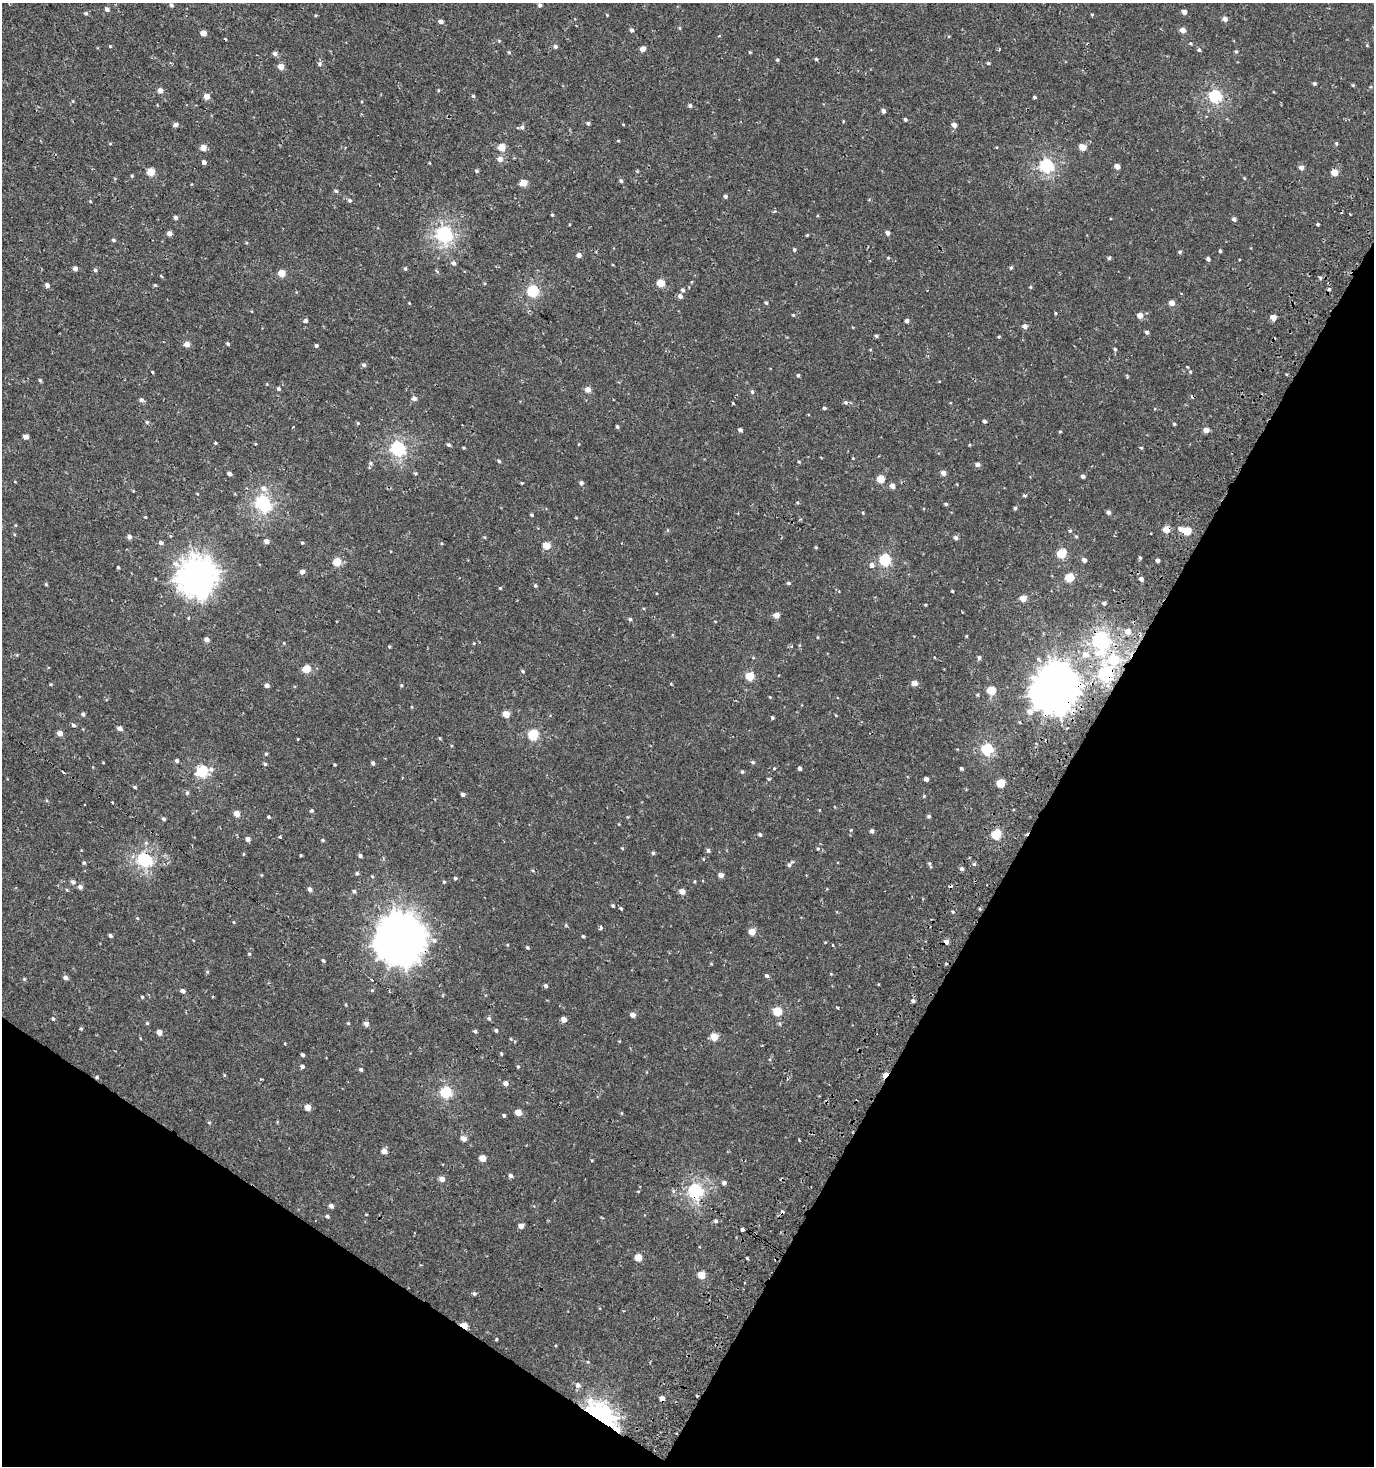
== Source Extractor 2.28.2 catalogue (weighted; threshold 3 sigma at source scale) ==
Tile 15 of 4 x 4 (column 3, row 4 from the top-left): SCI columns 3041-4412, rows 1-1464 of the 5973 x 5886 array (HDU 1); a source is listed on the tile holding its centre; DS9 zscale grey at full resolution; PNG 1376 x 1468 px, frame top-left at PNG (2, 3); no overlay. Shown black and unused: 29% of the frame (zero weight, under 2 of 3 exposures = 2% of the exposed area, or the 3 px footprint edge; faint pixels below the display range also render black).
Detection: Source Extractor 2.28.2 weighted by HDU 2 'WHT'; one run over the whole footprint, this tile lists its part. Background 6.87e-04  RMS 0.0025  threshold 0.0115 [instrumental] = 3 sigma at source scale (4.5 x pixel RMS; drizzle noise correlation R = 1.50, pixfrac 1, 0.0396/0.0396 arcsec/px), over >= 5 px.
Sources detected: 335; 2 inside a brighter object's white glare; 5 cosmic-ray / hot-pixel residue — not listed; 1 inside a brighter listed object's ellipse — not listed separately; the other 327 listed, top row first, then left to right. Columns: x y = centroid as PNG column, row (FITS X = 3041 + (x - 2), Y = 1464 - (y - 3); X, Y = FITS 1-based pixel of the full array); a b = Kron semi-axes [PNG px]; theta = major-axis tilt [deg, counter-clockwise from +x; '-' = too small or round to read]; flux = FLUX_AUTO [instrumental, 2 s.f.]
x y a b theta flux
171 5 5 4 - 0.4
540 5 4 4 - 0.54
107 9 5 4 - 0.77
1184 12 4 4 - 1.2
86 13 5 4 - 0.37
1225 19 5 4 - 1.1
441 21 4 4 - 0.89
632 30 4 4 - 0.56
1182 30 5 4 - 1.5
203 33 4 4 - 2
1190 43 4 3 - 0.25
110 46 4 3 - 0.2
555 46 5 5 - 0.56
643 49 4 4 - 1.6
1199 50 5 4 - 0.43
1236 51 4 4 - 0.3
275 54 5 5 - 0.72
816 59 4 4 - 0.29
777 60 4 4 - 0.26
988 63 4 3 - 0.28
319 64 5 5 - 0.43
281 67 4 4 - 2.3
1314 83 4 4 - 0.33
1353 85 4 3 - 0.23
160 90 5 4 - 1.3
207 96 5 4 - 2.1
473 96 4 4 - 0.31
1215 96 6 5 - 28
1035 97 4 3 - 0.31
690 106 5 4 - 0.42
883 111 4 4 - 0.7
905 119 4 3 - 0.42
843 121 4 3 - 0.2
588 123 4 4 - 0.44
176 125 5 4 - 0.73
954 125 5 5 - 1.2
522 127 5 4 - 0.53
1336 143 5 4 - 0.32
203 147 4 4 - 2.2
502 147 5 5 - 4.1
1082 147 5 4 - 3.2
500 159 5 5 - 1.3
204 162 3 3 - 2.1
1046 165 6 6 - 32
1117 166 4 4 - 1.6
1301 168 5 4 - 1
477 171 5 4 - 0.33
151 172 5 5 - 4.1
1334 172 5 4 - 3.2
132 176 4 3 - 0.25
621 181 5 4 - 0.4
523 183 5 4 - 3.6
336 191 5 4 - 0.31
725 196 4 4 - 0.49
349 200 5 5 - 0.38
90 201 4 3 - 0.17
552 215 3 3 - 0.24
176 217 4 4 - 0.57
1234 219 4 4 - 0.68
1318 224 3 3 - 0.31
169 233 4 4 - 1.2
887 233 4 4 - 0.82
444 234 6 6 - 52
807 235 4 4 - 0.2
113 240 5 4 - 0.35
794 250 4 4 - 0.33
1220 251 3 3 - 0.31
1180 252 4 4 - 0.35
579 255 4 4 - 1.1
1109 258 4 4 - 0.36
1208 259 5 4 - 0.48
454 263 5 5 - 0.6
1011 268 4 4 - 0.3
75 269 4 4 - 0.95
405 269 4 4 - 0.3
95 270 5 4 - 0.36
281 273 5 4 - 3.7
161 276 3 3 - 0.28
1320 278 5 4 - 0.34
661 283 5 5 - 4.5
47 285 4 4 - 0.81
155 285 5 3 - 0.22
1030 287 5 3 - 0.21
1329 289 4 4 - 0.38
683 290 4 4 - 0.55
533 291 5 5 - 19
680 296 5 5 - 0.79
409 303 3 3 - 0.16
766 303 4 4 - 0.29
1172 303 5 4 - 1.6
1056 314 3 3 - 0.35
793 315 4 3 - 0.19
1140 315 5 5 - 1.7
1273 317 4 4 - 2
305 320 4 4 - 0.49
907 321 4 4 - 0.69
1025 326 5 5 - 1
1147 332 4 4 - 0.58
876 336 5 4 - 0.37
187 344 5 4 - 1.7
228 344 4 3 - 0.39
316 345 4 3 - 0.4
1115 349 4 3 - 0.32
364 365 5 4 - 0.49
152 372 3 3 - 0.22
1190 372 4 4 - 0.25
798 375 4 3 - 0.34
40 380 4 4 - 0.32
278 389 4 4 - 0.43
588 389 5 5 - 1.8
752 392 5 4 - 0.4
414 398 5 4 - 1
141 400 6 4 -27 0.58
846 402 6 5 - 0.44
824 408 4 4 - 0.29
984 421 4 3 - 0.52
147 422 5 4 - 0.31
358 423 5 3 - 0.21
1174 424 4 3 - 0.28
293 427 3 2 - 0.17
617 427 4 3 - 0.33
740 430 4 3 - 0.68
1206 430 5 4 - 1.4
1060 432 4 3 - 0.22
26 437 4 4 - 1.2
215 443 3 3 - 0.26
449 445 4 4 - 0.43
398 448 6 6 - 40
1141 448 5 3 - 0.22
499 461 4 4 - 0.36
799 462 4 3 - 0.2
371 463 6 4 -90 0.37
977 464 5 4 - 0.83
943 473 5 4 - 1.2
229 474 4 3 - 0.7
1083 476 4 4 - 0.63
881 479 5 5 - 4.2
581 483 4 4 - 0.63
892 486 5 5 - 1.1
264 488 7 6 - 1.2
1025 495 4 3 - 0.64
262 502 6 6 - 26
946 504 4 4 - 0.31
1015 508 4 4 - 0.32
1109 512 4 4 - 0.63
863 513 4 3 - 0.2
531 515 3 3 - 0.32
145 517 3 3 - 0.17
1181 529 5 5 - 1.5
1166 530 5 4 - 2.8
1070 531 4 4 - 0.28
1187 531 5 5 - 6
1076 536 5 3 - 0.22
129 537 5 4 - 0.7
955 538 5 4 - 0.65
266 541 4 4 - 1.2
161 543 5 5 - 0.58
302 543 4 3 - 0.25
546 545 5 4 - 4.1
1062 553 5 5 - 9.2
1140 558 4 3 - 0.33
885 560 6 5 - 17
1084 560 4 4 - 0.86
1157 560 3 3 - 0.64
337 562 5 5 - 5.4
872 565 6 5 - 0.79
118 567 3 3 - 0.27
302 572 4 4 - 1
197 576 13 13 - 250
1069 578 5 5 - 7
1141 579 4 4 - 0.79
788 583 4 4 - 0.35
46 584 4 4 - 0.23
535 586 4 4 - 0.32
500 588 3 3 - 0.18
952 591 3 3 - 0.22
1023 598 4 4 - 2.7
1104 603 4 4 - 0.55
776 615 4 4 - 2
630 619 5 4 - 0.35
1128 631 5 5 - 2.1
966 636 4 3 - 0.19
207 639 4 4 - 1
1100 641 7 7 - 60
284 643 4 3 - 0.18
389 646 4 3 - 0.23
1085 655 7 6 - 1.8
979 658 5 4 - 0.47
1038 660 7 4 -46 0.56
1114 660 6 6 - 8.9
306 669 5 5 - 5.4
523 671 5 4 - 0.31
1105 674 6 6 - 43
750 676 5 5 - 6.6
914 683 5 4 - 1.9
267 685 5 4 - 0.72
401 685 4 4 - 0.27
991 690 5 5 - 6.3
1055 690 15 14 - 520
1030 712 6 6 - 1.6
83 714 4 4 - 0.48
506 714 5 4 - 3.1
772 718 3 3 - 0.36
73 725 4 3 - 0.69
120 728 5 4 - 1
60 733 4 4 - 1.6
533 734 5 5 - 12
440 738 5 3 - 0.2
987 749 6 5 - 20
266 754 4 4 - 0.28
177 761 4 4 - 0.46
753 762 5 4 - 0.36
373 763 4 4 - 0.44
265 764 4 4 - 0.33
335 765 4 2 - 0.21
774 768 3 3 - 0.62
799 768 4 3 - 0.54
961 768 3 3 - 0.34
211 769 6 6 - 0.6
202 771 6 5 - 17
64 772 3 2 - 0.77
742 772 4 4 - 0.3
769 779 5 3 - 0.23
926 779 4 4 - 0.83
1001 783 5 5 - 6.7
135 787 4 3 - 0.28
187 793 5 4 - 0.33
463 794 4 3 - 0.58
924 796 4 3 - 0.22
112 802 3 3 - 0.34
312 810 4 4 - 0.36
237 814 5 4 - 2.1
929 816 5 4 - 0.4
268 817 4 3 - 0.26
164 819 5 4 - 0.39
872 831 4 4 - 0.65
996 834 5 5 - 11
760 835 4 3 - 0.41
280 837 3 3 - 0.55
248 839 4 4 - 1.1
322 840 4 4 - 0.27
622 848 4 3 - 0.19
708 850 5 4 - 0.43
653 853 4 4 - 0.42
360 856 4 4 - 0.51
144 859 6 6 - 38
84 863 4 4 - 0.33
929 863 5 3 - 0.27
974 864 5 4 - 0.35
789 865 6 5 - 0.52
962 869 5 4 - 0.57
357 873 5 4 - 0.38
721 875 5 4 - 1.2
372 876 4 3 - 0.2
455 878 4 4 - 0.37
73 882 5 5 - 0.55
444 882 4 4 - 0.23
80 887 5 5 - 0.79
310 889 5 4 - 0.85
354 891 5 4 - 0.36
682 891 4 4 - 1.8
613 905 4 4 - 0.31
621 908 4 3 - 0.27
953 912 4 3 - 0.27
601 927 4 3 - 1.9
752 932 5 4 - 2.8
110 935 4 4 - 0.38
583 936 4 3 - 0.26
400 940 16 16 - 620
946 942 4 4 - 1
527 947 4 3 - 0.33
249 954 4 4 - 0.24
323 960 4 3 - 0.32
767 976 5 4 - 0.44
66 978 5 4 - 0.79
24 979 4 4 - 0.22
372 980 3 3 - 2.4
546 986 4 4 - 0.51
183 991 5 4 - 0.54
142 997 4 3 - 0.25
913 1001 4 4 - 0.49
777 1011 5 5 - 8
633 1015 5 4 - 1.2
489 1018 5 5 - 0.43
53 1019 5 3 - 0.24
564 1019 5 4 - 1.4
147 1023 5 3 - 0.24
348 1023 3 3 - 0.2
366 1024 5 5 - 0.81
81 1028 5 3 - 0.24
496 1030 4 4 - 0.44
475 1031 4 4 - 0.4
159 1032 4 4 - 1.5
714 1037 5 4 - 4
501 1054 4 3 - 0.26
303 1055 4 3 - 0.39
302 1066 4 4 - 0.7
518 1067 4 3 - 0.28
361 1069 4 4 - 0.42
885 1075 7 4 42 2.9
97 1077 4 4 - 0.3
506 1083 5 4 - 0.98
446 1092 6 5 - 20
308 1107 5 4 - 2
518 1112 5 4 - 2.7
504 1115 4 3 - 0.32
464 1138 5 5 - 1.5
799 1140 3 2 - 0.36
384 1151 5 4 - 1.6
482 1158 5 4 - 2.6
510 1175 5 4 - 0.52
442 1179 5 5 - 1.4
724 1182 5 4 - 0.68
695 1191 6 6 - 41
331 1206 4 4 - 0.86
327 1216 4 4 - 0.41
716 1221 5 5 - 0.41
521 1226 4 4 - 1.3
742 1229 4 3 - 1.4
638 1257 5 4 - 3.8
747 1258 3 3 - 0.4
701 1275 5 4 - 4.2
474 1293 5 4 - 0.37
464 1326 5 4 - 4.7
578 1385 6 5 - 0.71
662 1398 4 4 - 1.5
601 1414 42 20 -34 22
Overlapping masked pixels (flux is a lower limit): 11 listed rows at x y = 1166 530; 1105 674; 1055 690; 144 859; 400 940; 946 942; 885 1075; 97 1077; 695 1191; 464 1326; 601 1414